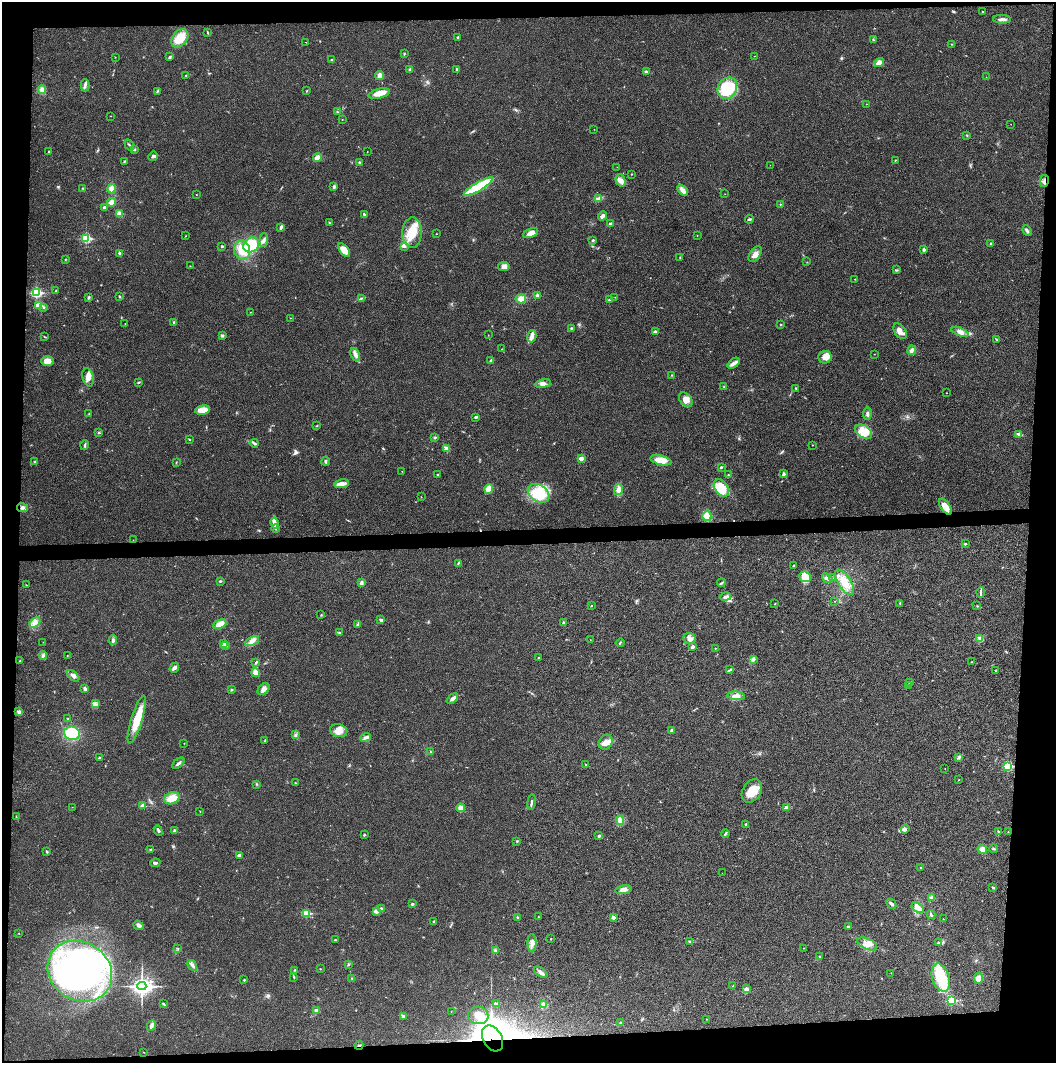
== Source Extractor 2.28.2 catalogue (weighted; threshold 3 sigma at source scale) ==
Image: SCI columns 4-4216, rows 2-4244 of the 4218 x 4244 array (HDU 1 of 3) = the unmasked area's bounding box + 8 px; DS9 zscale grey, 4 x 4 block average (1 PNG px = mean of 4 x 4 image px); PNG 1058 x 1065 px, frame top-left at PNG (2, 2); each listed source drawn as its Kron ellipse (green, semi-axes under 4 px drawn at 4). Shown black and unused: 9% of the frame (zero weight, under 3 of 4 exposures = <1% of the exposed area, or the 3 px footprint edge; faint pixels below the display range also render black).
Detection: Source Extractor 2.28.2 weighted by HDU 2 'WHT'. Background 0.0196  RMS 0.0051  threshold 0.0229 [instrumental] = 3 sigma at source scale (4.5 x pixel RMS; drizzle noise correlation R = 1.50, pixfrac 1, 0.05/0.05 arcsec/px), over >= 5 px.
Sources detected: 351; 4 too faint to see at this stretch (4 x 4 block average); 4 inside a brighter object's white glare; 2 cosmic-ray / hot-pixel residue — neither listed nor drawn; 2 coinciding with a brighter row at this scale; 10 inside a brighter listed object's ellipse — not listed separately; the other 329 listed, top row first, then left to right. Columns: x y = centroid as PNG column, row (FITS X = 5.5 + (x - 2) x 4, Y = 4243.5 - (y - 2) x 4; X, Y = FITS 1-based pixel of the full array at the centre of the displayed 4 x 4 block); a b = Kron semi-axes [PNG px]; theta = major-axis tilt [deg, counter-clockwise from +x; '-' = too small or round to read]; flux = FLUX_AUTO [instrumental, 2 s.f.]
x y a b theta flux
983 12 2 2 - 6.7
1002 19 9 3 -3 12
208 33 2 2 - 1.7
180 38 10 7 51 49
458 38 4 2 - 3.8
873 40 3 2 - 2.6
306 42 2 2 - 0.93
951 44 2 2 - 0.92
404 53 3 2 - 2.1
755 56 2 2 - 0.8
115 57 2 2 - 0.92
170 57 4 2 - 3.2
332 60 3 2 - 4.1
879 62 5 3 - 26
410 69 2 2 - 4.9
457 69 3 2 - 3.4
646 72 3 2 - 6.2
186 75 2 2 - 3.3
379 75 4 3 - 15
986 77 2 2 - 0.56
85 85 6 3 90 7.7
727 88 11 9 58 140
42 90 4 4 - 15
157 91 2 2 - 1.6
307 91 3 2 - 1.8
379 94 11 4 14 24
867 104 2 2 - 1.1
337 112 2 2 - 1.7
111 116 2 2 - 0.9
342 120 2 2 - 1
1011 124 2 2 - 0.97
594 129 2 2 - 0.52
967 135 2 2 - 2.3
129 145 6 2 -57 3.9
134 150 3 2 - 2.7
49 152 3 2 - 2.9
367 152 2 2 - 1.1
153 156 5 2 - 4.9
317 158 4 3 - 16
895 160 3 2 - 1.8
124 161 3 2 - 2.4
359 162 2 2 - 2.4
770 165 2 2 - 0.57
617 167 2 2 - 0.78
631 174 2 2 - 1.3
621 180 6 5 - 14
1044 181 6 2 77 6.4
334 187 3 2 - 6.3
478 187 16 3 30 210
83 188 2 2 - 2.4
112 189 5 4 - 16
683 190 6 3 -47 16
196 194 2 2 - 0.85
725 194 2 2 - 0.63
599 198 3 3 - 4.7
112 202 4 3 - 20
780 204 3 2 - 2
104 207 4 2 - 4.8
119 213 2 2 - 70
364 214 3 2 - 4
603 216 5 2 - 16
749 219 4 2 - 4.6
329 223 2 2 - 2.2
610 223 3 2 - 3.3
281 227 4 3 - 5.3
1027 231 6 3 -66 6.3
412 233 15 9 88 73
530 233 8 4 23 23
436 234 2 2 - 0.82
186 236 2 2 - 1
697 236 2 2 - 0.98
86 238 2 2 - 270
264 240 7 3 86 8.8
593 240 3 2 - 3.9
990 243 2 2 - 5.7
251 245 8 7 - 77
222 246 2 2 - 3.6
404 247 2 2 - 1.5
242 250 9 8 - 47
344 250 8 4 -51 33
923 250 3 3 - 4.9
120 253 2 2 - 18
755 254 9 5 55 18
680 257 2 2 - 1.1
65 259 2 2 - 1.1
807 262 2 2 - 0.99
190 266 2 2 - 0.88
504 266 6 4 7 11
896 270 2 2 - 2
855 279 2 2 - 0.93
56 291 2 2 - 1.9
36 292 3 2 - 330
537 296 3 3 - 7
88 297 3 3 - 4
119 297 3 2 - 2.6
615 297 2 2 - 0.54
361 298 4 2 - 3.2
521 299 5 4 - 19
609 300 2 2 - 2.1
39 305 2 2 - 81
44 307 3 2 - 1.9
250 312 2 2 - 0.76
290 318 2 2 - 1.4
125 323 2 2 - 1
174 323 3 3 - 4.6
781 325 2 2 - 2.1
571 328 3 2 - 2.5
900 331 9 5 -56 18
655 332 2 2 - 33
960 332 9 4 -21 18
488 335 2 2 - 0.81
222 336 4 3 - 5.3
532 336 6 3 75 11
44 337 3 2 - 1.8
997 340 3 2 - 1.8
502 349 2 2 - 1
912 350 5 3 - 10
355 354 7 3 -66 14
874 354 2 2 - 0.88
825 357 6 6 - 22
491 360 3 2 - 4.6
47 361 6 5 - 24
734 363 7 4 39 11
672 375 2 2 - 1.9
88 377 9 5 -75 21
139 382 4 2 - 2.7
543 384 8 3 9 12
724 386 2 2 - 1.6
796 388 2 2 - 2.3
947 393 2 2 - 1.1
686 400 8 5 -48 20
203 410 7 4 8 34
89 414 2 2 - 2.9
867 414 6 2 83 6.3
476 417 3 2 - 4.2
317 425 3 2 - 1.8
99 432 2 2 - 3.1
863 432 9 6 -31 55
1019 434 3 2 - 11
435 437 2 2 - 11
189 439 3 2 - 1.9
254 443 4 3 - 5.4
85 445 5 2 - 4.2
812 445 2 2 - 1
446 448 3 2 - 13
581 458 2 2 - 43
661 460 11 4 -13 46
326 461 4 2 - 4.2
35 462 3 3 - 3.6
176 462 2 2 - 1.4
721 467 3 2 - 4.3
402 471 2 2 - 1.1
728 474 2 2 - 1.5
783 474 3 2 - 3.7
437 475 2 2 - 1.8
341 484 7 3 8 26
721 488 9 6 -55 65
489 489 4 4 - 39
618 490 5 3 - 17
539 493 11 8 -32 100
421 497 2 2 - 1.2
945 507 9 4 -57 35
22 508 5 3 - 7.7
707 516 5 4 - 35
275 523 5 3 - 10
275 528 4 2 - 4.5
133 540 2 2 - 0.95
965 544 3 2 - 2.5
458 563 3 2 - 2.6
793 565 2 2 - 7.3
805 577 6 5 - 50
827 578 6 3 -38 5.6
832 578 3 2 - 1.6
220 581 3 2 - 2.8
844 582 14 6 -56 39
361 583 4 3 - 7.1
721 583 4 2 - 3.5
26 585 3 2 - 1.3
981 592 5 2 - 4.7
725 597 5 3 - 9.3
835 601 2 2 - 1.2
900 603 2 2 - 1.7
775 604 2 2 - 1.6
592 606 2 2 - 1
977 606 2 2 - 1.6
321 615 2 2 - 1.6
381 620 4 3 - 5.2
35 623 6 4 42 15
564 623 4 3 - 5.2
220 624 7 4 23 33
358 625 4 3 - 8.5
339 632 3 2 - 2.2
980 638 4 3 - 5.7
690 639 6 5 - 14
113 640 5 3 - 6.2
590 640 2 2 - 0.66
252 641 7 3 25 14
43 642 2 2 - 0.76
223 643 2 2 - 2.2
620 643 4 2 - 2.3
225 646 3 2 - 3.6
693 647 3 3 - 6.9
715 648 2 2 - 1.4
43 655 4 2 - 5.1
67 656 2 2 - 1.1
538 657 2 2 - 1.1
20 660 2 2 - 1.3
753 660 4 3 - 4.9
256 662 4 2 - 2.7
971 662 2 2 - 0.87
174 668 5 3 - 8
730 670 4 2 - 2.8
995 670 2 2 - 0.94
256 673 4 4 - 24
73 676 7 4 -41 11
910 682 3 2 - 2.3
909 685 2 2 - 0.75
85 689 4 2 - 13
263 689 7 4 43 12
232 690 3 2 - 1.4
736 696 9 4 -6 16
452 699 6 3 41 10
95 704 4 3 - 6.6
19 711 3 2 - 4.1
68 719 2 2 - 2.4
137 720 25 5 73 72
672 730 4 2 - 8.9
339 731 9 6 -14 23
72 733 8 6 -19 120
296 735 3 2 - 3.9
366 737 5 3 - 9.3
265 741 2 2 - 1.8
606 742 8 6 63 18
184 743 2 2 - 0.91
430 752 2 2 - 2.4
100 757 3 2 - 3.1
959 757 4 2 - 4
178 763 7 2 41 7.3
586 765 3 2 - 3
1008 766 2 2 - 240
945 769 2 2 - 0.51
958 780 2 2 - 1
295 783 3 2 - 1.4
256 784 2 2 - 2
752 791 13 9 58 50
172 798 8 5 22 44
531 802 8 2 81 6.9
143 806 2 2 - 39
72 807 2 2 - 0.72
460 808 4 4 - 13
786 808 4 3 - 12
200 811 2 2 - 1.3
16 817 2 2 - 1.2
620 820 5 3 - 7.5
746 824 2 2 - 3.2
905 829 4 2 - 4.2
158 831 5 2 - 5.4
174 831 3 2 - 6.2
998 831 3 2 - 2.1
1008 832 2 2 - 1.4
725 834 4 2 - 3.2
364 835 2 2 - 7.2
599 836 2 2 - 12
517 841 2 2 - 2.7
151 849 4 2 - 2.9
994 849 4 2 - 3.3
982 850 5 4 - 17
47 851 3 2 - 3.3
239 855 3 2 - 10
155 863 5 3 - 5.1
921 867 2 2 - 2
722 873 2 2 - 0.34
993 887 2 2 - 5
623 890 8 4 10 14
931 898 3 3 - 6.9
412 904 2 2 - 4.4
891 904 5 2 - 9.6
381 908 2 2 - 12
918 908 7 4 -32 17
376 911 2 2 - 37
306 913 3 2 - 130
931 915 4 2 - 4
517 917 3 2 - 2.3
538 917 2 2 - 1.1
613 917 2 2 - 25
943 919 2 2 - 0.74
434 922 3 2 - 3.4
138 925 5 3 - 9.2
848 927 2 2 - 13
19 933 2 2 - 0.92
550 939 2 2 - 1.4
335 940 2 2 - 5.8
689 941 3 2 - 1.8
532 943 9 4 -90 16
938 943 3 2 - 3.6
867 944 10 5 -24 24
178 948 2 2 - 1.3
804 948 2 2 - 1.3
495 951 3 3 - 5.1
820 957 3 2 - 1.9
192 965 6 3 -59 8
348 965 3 2 - 2.5
320 969 2 2 - 1.3
295 970 3 2 - 2.1
80 971 33 29 -34 810
541 972 8 2 -37 12
891 973 2 2 - 0.67
294 978 2 2 - 1.3
352 978 2 2 - 2.2
941 978 14 8 -72 94
978 978 5 4 - 15
244 980 3 2 - 1.9
142 986 4 3 - 1300
733 986 2 2 - 1.3
746 989 3 2 - 3.2
951 1000 2 2 - 230
163 1003 3 2 - 2.6
496 1003 4 3 - 4.1
544 1004 3 3 - 5.8
316 1010 2 2 - 27
451 1011 2 2 - 0.76
478 1015 10 9 - 31
403 1016 4 3 - 5
707 1019 2 2 - 0.58
621 1023 2 2 - 2.6
151 1026 6 3 64 11
492 1038 14 9 -60 900
359 1045 4 2 - 3.2
144 1052 2 2 - 0.81
Overlapping masked pixels (flux is a lower limit): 3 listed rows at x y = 1044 181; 492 1038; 359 1045
Diffuse or blended objects may show on this block-average render without a row.